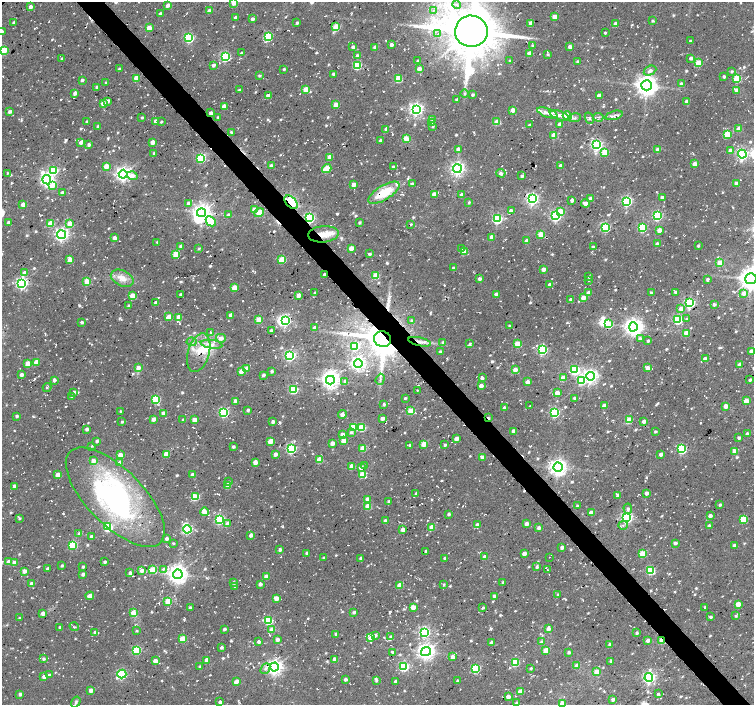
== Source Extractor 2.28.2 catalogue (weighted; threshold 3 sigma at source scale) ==
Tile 6 of 4 x 4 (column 2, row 2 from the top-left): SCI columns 1529-3031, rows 3033-4437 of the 6037 x 5999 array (HDU 1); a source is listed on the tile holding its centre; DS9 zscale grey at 2 x 2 block average (1 PNG px = mean of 2 x 2 image px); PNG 756 x 707 px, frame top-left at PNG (2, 2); each listed source drawn as its Kron ellipse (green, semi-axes under 4 px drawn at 4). Shown black and unused: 4% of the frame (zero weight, under 2 of 3 exposures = <1% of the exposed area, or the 3 px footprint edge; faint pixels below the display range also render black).
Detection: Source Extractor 2.28.2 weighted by HDU 2 'WHT'; one run over the whole footprint, this tile lists its part. Background 0.0519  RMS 0.0082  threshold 0.0367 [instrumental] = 3 sigma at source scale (4.5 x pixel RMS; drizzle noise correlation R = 1.50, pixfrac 1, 0.0396/0.0396 arcsec/px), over >= 5 px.
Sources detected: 1080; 7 inside a brighter object's white glare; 31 cosmic-ray / hot-pixel residue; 3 long thin detections or spike segments (spike, bleed or trail) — neither listed nor drawn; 2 coinciding with a brighter row at this scale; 22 inside a brighter listed object's ellipse — not listed separately; of the other 1015, all 500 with FLUX_AUTO >= 2.71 (the completeness limit of this list) listed and drawn (515 fainter detections not listed), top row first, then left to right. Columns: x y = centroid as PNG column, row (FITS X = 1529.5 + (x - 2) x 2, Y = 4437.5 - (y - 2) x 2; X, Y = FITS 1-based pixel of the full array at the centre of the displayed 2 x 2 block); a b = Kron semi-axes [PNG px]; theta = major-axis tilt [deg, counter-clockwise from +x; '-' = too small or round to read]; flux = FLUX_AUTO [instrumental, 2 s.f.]
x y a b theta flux
234 2 3 3 - 34
168 5 3 3 - 11
457 5 4 3 - 5.1
30 7 3 2 - 11
433 10 3 3 - 3.6
209 11 3 3 - 15
160 14 3 2 - 6.4
236 17 3 2 - 7.7
555 17 3 3 - 26
252 19 2 2 - 9.3
653 21 3 2 - 3
297 22 3 2 - 4.5
14 23 3 2 - 5.4
531 23 3 3 - 17
616 23 3 3 - 5.6
336 27 3 3 - 77
149 28 3 3 - 30
471 31 16 15 - 12000
2 32 3 3 - 4.4
605 33 2 2 - 3.6
438 34 4 3 - 3.5
268 37 4 3 - 150
189 38 4 3 - 180
690 41 2 2 - 3.1
391 44 2 2 - 8
533 45 3 2 - 3.4
353 47 2 2 - 6.9
375 47 3 3 - 9
570 47 3 2 - 14
3 50 4 3 - 76
241 53 2 2 - 5.1
529 53 3 3 - 16
548 54 3 3 - 2.8
357 56 3 3 - 9.9
225 57 4 4 - 220
691 58 3 2 - 8.9
62 59 3 2 - 3.9
418 61 3 2 - 5.3
510 61 3 2 - 3.1
577 61 2 2 - 3.9
698 63 3 3 - 56
213 65 2 2 - 7.6
357 65 3 3 - 120
119 69 3 2 - 3.8
284 69 2 2 - 2.8
419 69 3 3 - 19
650 71 7 4 26 7
732 71 3 3 - 3.5
334 74 2 2 - 7.4
259 76 3 3 - 3
724 76 2 2 - 4.8
136 78 3 3 - 36
398 79 3 3 - 56
737 79 3 3 - 90
82 80 3 2 - 5.1
106 83 3 2 - 2.7
681 84 3 3 - 8.6
647 85 5 5 - 1600
97 87 3 3 - 7.6
306 89 3 3 - 26
239 90 3 3 - 3.5
736 90 4 3 - 8.3
75 93 3 3 - 10
465 94 4 3 - 3.1
473 94 2 2 - 4.5
268 96 3 3 - 19
599 96 3 2 - 16
457 100 2 2 - 6.1
108 101 3 2 - 7.3
687 101 3 2 - 15
103 103 3 3 - 18
336 105 3 3 - 36
224 106 3 3 - 17
416 109 4 4 - 530
513 110 3 3 - 21
9 112 3 2 - 6.8
211 113 3 3 - 7.6
547 113 11 4 -20 10
614 115 9 2 16 5.3
560 116 11 4 -22 13
567 116 4 3 - 47
142 117 2 2 - 3.4
218 117 3 2 - 2.9
598 117 5 3 - 3.6
574 118 7 4 9 4.8
589 118 6 3 -68 3.4
433 119 3 3 - 4
86 121 2 2 - 3
155 121 3 3 - 8.1
161 122 2 2 - 2.9
497 122 3 3 - 42
432 123 3 3 - 13
560 124 2 2 - 12
529 125 2 2 - 2.8
433 126 3 3 - 3.3
98 127 3 2 - 6.5
386 129 3 2 - 5.3
739 129 3 3 - 26
231 132 3 3 - 4.9
727 134 3 3 - 65
554 135 3 3 - 34
406 139 3 3 - 48
380 140 3 2 - 4.9
81 142 3 2 - 8.7
153 142 3 3 - 16
89 144 3 2 - 6.7
597 145 4 4 - 390
458 149 3 3 - 11
658 150 3 3 - 26
730 150 3 3 - 10
605 152 3 3 - 48
154 153 3 2 - 4.8
742 154 4 4 - 290
330 157 3 3 - 28
200 158 4 3 - 170
695 164 3 3 - 21
106 166 3 3 - 30
271 166 2 2 - 10
561 166 3 3 - 6.9
394 167 3 2 - 7.9
327 169 5 3 - 69
457 169 4 4 - 570
53 170 4 4 - 120
7 173 3 2 - 2.7
501 173 4 3 - 8.6
123 174 4 4 - 700
132 176 5 4 - 12
522 176 3 2 - 6.6
47 180 4 4 - 550
736 183 3 3 - 8.4
353 184 3 3 - 18
412 184 2 2 - 9
53 185 4 3 - 23
62 193 3 3 - 8.8
384 193 17 7 31 58
434 194 3 3 - 18
462 195 2 2 - 10
662 197 3 2 - 6.6
591 198 3 3 - 9.1
532 199 4 4 - 450
572 200 3 2 - 8.6
627 201 4 3 - 260
291 202 8 5 -45 120
469 202 3 2 - 3.2
188 203 4 3 - 6.1
585 203 4 3 - 13
23 204 3 3 - 22
254 210 3 3 - 29
511 211 3 3 - 9.2
560 211 3 3 - 32
201 213 4 4 - 1100
259 213 5 3 - 44
228 215 4 3 - 4.7
556 216 4 4 - 310
657 216 3 3 - 210
309 218 3 3 - 270
497 219 3 3 - 230
211 221 5 4 - 93
8 222 3 2 - 5.4
360 222 3 2 - 3.5
50 223 3 3 - 48
70 223 3 3 - 31
411 224 2 2 - 2.8
606 227 3 3 - 190
642 228 3 3 - 130
659 230 3 3 - 21
323 234 15 8 5 24
541 234 3 3 - 41
62 235 4 4 - 540
492 237 3 3 - 13
115 238 3 2 - 13
527 241 3 2 - 14
157 242 3 3 - 2.8
657 244 3 3 - 10
181 246 3 3 - 7.8
698 246 2 2 - 3.8
593 247 2 2 - 6
351 248 3 3 - 21
199 249 4 3 - 2.8
461 249 3 2 - 2.8
464 252 3 3 - 30
176 254 3 3 - 49
369 254 2 2 - 4.6
70 260 3 3 - 27
282 260 3 3 - 75
720 263 3 3 - 38
453 268 3 2 - 3.4
543 269 3 2 - 14
25 273 4 3 - 12
324 274 2 2 - 7.4
376 275 3 3 - 57
589 277 2 2 - 3.9
122 278 12 7 -25 20
480 279 3 2 - 7.8
751 279 5 5 - 1900
589 280 3 2 - 4.9
708 280 3 2 - 5.1
87 282 3 3 - 47
22 283 4 4 - 410
550 285 3 3 - 9.6
234 288 3 3 - 43
675 292 3 3 - 4.5
315 293 3 3 - 3.8
589 293 3 3 - 12
651 293 3 2 - 3.7
744 293 4 3 - 13
496 294 2 2 - 11
180 295 2 2 - 4.6
299 295 3 3 - 15
132 296 3 3 - 47
583 298 3 3 - 22
571 300 3 3 - 6.3
156 303 3 2 - 14
690 303 4 4 - 260
714 304 2 2 - 5.7
128 306 3 2 - 5
681 309 3 3 - 18
231 315 3 2 - 11
169 317 3 3 - 31
179 317 3 3 - 23
687 319 4 3 - 2.9
259 320 3 3 - 41
285 320 4 3 - 270
412 320 3 3 - 3.3
678 320 3 3 - 180
82 322 3 3 - 5.9
608 324 3 3 - 94
509 326 3 2 - 2.8
633 327 4 4 - 940
315 328 3 3 - 11
271 331 3 2 - 5
210 332 3 2 - 3.2
686 333 3 3 - 25
221 338 5 4 - 8
383 339 9 8 - 6300
640 339 3 3 - 6.7
648 341 3 3 - 3
192 342 5 3 - 3.9
419 342 11 3 -11 9.9
443 342 4 3 - 4.8
212 344 11 4 -8 10
470 344 4 2 - 4.4
517 344 3 3 - 47
354 346 4 3 - 110
542 350 4 3 - 220
440 351 3 3 - 2.9
751 351 3 3 - 17
199 353 20 10 73 33
290 356 4 4 - 300
705 359 3 3 - 13
36 362 3 3 - 25
358 363 4 4 - 590
28 364 3 3 - 32
740 365 3 3 - 25
138 368 3 3 - 15
647 368 3 3 - 18
247 369 3 3 - 21
515 370 3 3 - 20
575 370 3 3 - 160
241 371 3 3 - 18
272 371 2 2 - 6
21 375 3 3 - 9.9
263 375 3 2 - 4.7
590 376 4 4 - 670
482 378 3 2 - 7.8
563 378 3 3 - 27
380 379 5 2 - 3.5
54 380 3 3 - 7.1
330 380 4 4 - 1000
750 380 2 2 - 4.8
345 381 3 3 - 5.9
581 381 4 3 - 71
528 382 3 3 - 16
481 386 3 3 - 14
47 387 4 3 - 2.9
293 390 3 3 - 120
417 390 2 2 - 5.9
74 392 3 3 - 4.6
557 393 3 3 - 21
71 396 3 3 - 2.8
405 398 2 2 - 2.9
575 398 3 3 - 5.5
156 399 3 3 - 110
236 401 3 3 - 15
746 401 3 3 - 26
384 404 2 2 - 4.3
530 406 2 2 - 2.8
604 406 4 3 - 13
726 406 3 3 - 20
504 408 3 2 - 9.3
248 410 3 2 - 5.4
120 411 2 2 - 2.8
411 411 3 3 - 64
163 413 3 3 - 7.1
224 413 3 3 - 190
555 413 3 3 - 200
342 415 4 4 - 6.7
17 416 2 2 - 5.4
382 418 3 2 - 13
488 418 4 2 - 7.8
153 419 3 3 - 12
183 420 3 2 - 3.7
194 420 3 3 - 19
629 420 3 3 - 60
644 421 3 3 - 12
122 422 2 2 - 3.2
273 422 2 2 - 8.9
354 427 3 3 - 76
362 428 3 3 - 80
87 429 3 3 - 8.3
514 431 3 3 - 8.7
351 432 4 3 - 4.3
655 432 3 2 - 3.3
342 434 3 3 - 13
747 434 2 2 - 11
739 438 2 2 - 5.9
457 439 3 3 - 14
97 441 3 3 - 5.8
270 441 3 3 - 32
343 441 3 3 - 27
332 443 3 3 - 12
424 444 3 3 - 45
410 445 2 2 - 3.2
445 445 2 2 - 4
92 446 4 3 - 2.9
233 447 3 2 - 4.8
363 448 3 3 - 50
291 449 4 4 - 240
682 449 4 3 - 180
734 451 4 3 - 18
166 454 3 3 - 35
275 454 3 2 - 10
661 454 2 2 - 10
120 455 3 3 - 22
483 457 3 3 - 12
319 460 3 3 - 50
93 461 3 3 - 13
255 462 3 3 - 17
120 463 3 3 - 20
352 466 3 3 - 26
365 466 3 2 - 3
361 467 3 3 - 15
558 467 4 4 - 970
58 475 3 3 - 23
193 475 3 3 - 15
362 475 3 3 - 57
228 482 3 2 - 3
228 485 3 3 - 39
14 486 3 2 - 5
416 493 3 2 - 3.6
647 493 2 2 - 11
618 495 4 3 - 7.5
115 497 64 28 -45 400
195 497 3 3 - 81
367 499 3 3 - 13
388 501 3 2 - 2.7
720 505 3 2 - 4.5
368 506 3 3 - 41
577 506 3 2 - 4.5
628 509 5 3 - 5.9
204 512 4 3 - 28
591 513 3 3 - 20
449 514 2 2 - 5.3
710 516 2 2 - 8.4
19 518 4 2 - 3.6
627 518 4 4 - 360
219 519 4 3 - 200
743 519 3 3 - 73
385 521 3 2 - 9.9
228 524 3 3 - 23
526 524 3 3 - 12
477 525 3 3 - 8.6
623 525 5 3 - 4
709 526 2 2 - 5.7
108 527 3 3 - 160
432 527 3 3 - 40
539 528 3 3 - 6.2
187 529 4 4 - 250
403 529 3 3 - 15
79 534 3 3 - 5.2
251 535 3 2 - 12
91 536 3 3 - 5.6
167 539 3 2 - 9.3
173 543 2 2 - 3
675 543 4 3 - 4.5
73 545 3 3 - 120
734 545 2 2 - 11
562 547 2 2 - 8.6
280 550 2 2 - 7.3
426 551 2 2 - 4.6
307 553 3 2 - 8.8
524 553 3 2 - 13
642 553 3 3 - 52
485 557 3 3 - 15
549 557 2 2 - 6.2
324 558 4 2 - 3.2
361 558 3 3 - 5.3
445 558 4 3 - 4
9 562 3 3 - 23
105 562 2 2 - 4.8
14 563 3 3 - 10
62 566 3 3 - 3.2
83 567 2 2 - 4
537 567 3 3 - 4.6
47 569 3 2 - 6.8
163 569 4 3 - 3.5
153 570 4 3 - 55
547 570 3 2 - 2.8
24 571 3 3 - 14
142 571 4 3 - 11
651 571 3 3 - 120
130 573 4 3 - 5.8
83 574 2 2 - 7.4
178 574 5 5 - 1200
266 576 3 3 - 14
503 582 3 2 - 2.9
234 583 3 3 - 4.9
32 584 3 3 - 14
260 584 3 2 - 8.9
400 585 3 3 - 28
444 585 3 3 - 2.7
235 586 3 3 - 4.5
557 594 3 2 - 3
90 596 4 3 - 17
494 596 3 3 - 4.9
276 598 4 3 - 15
168 601 3 3 - 50
738 604 3 3 - 33
190 607 3 2 - 3.2
413 607 3 3 - 37
705 607 3 2 - 3.1
483 608 3 2 - 3.6
354 612 3 3 - 4.6
43 613 3 3 - 16
133 613 3 3 - 23
736 616 2 2 - 3.1
711 617 2 2 - 5.2
20 618 3 2 - 3.6
268 621 4 3 - 120
74 627 4 3 - 3
60 628 2 2 - 5.7
224 629 2 2 - 4.7
272 629 3 3 - 27
548 629 3 3 - 13
136 631 2 2 - 2.7
424 632 4 4 - 290
95 633 3 3 - 7.6
637 633 3 2 - 3.6
336 634 3 2 - 7.4
375 635 3 3 - 6.5
391 637 3 3 - 6
371 638 3 3 - 31
183 639 3 3 - 39
277 640 3 3 - 12
648 640 3 2 - 11
662 640 3 2 - 45
259 642 2 2 - 7.2
491 642 2 2 - 7.8
541 642 4 3 - 4.1
610 645 3 3 - 11
222 647 3 2 - 4.5
136 650 3 3 - 130
546 650 4 3 - 33
426 651 5 4 - 890
393 652 3 3 - 4.4
569 652 3 3 - 4.1
453 657 3 3 - 14
43 659 3 3 - 4.3
334 659 3 3 - 15
207 660 3 3 - 19
155 661 3 3 - 21
611 661 3 2 - 4
515 663 3 3 - 89
577 666 3 3 - 30
200 667 3 3 - 4.5
274 667 4 4 - 780
403 667 4 3 - 230
475 668 3 3 - 120
531 668 3 3 - 2.9
265 669 6 4 50 5.6
597 672 3 3 - 24
122 674 4 4 - 200
49 675 3 3 - 4.4
44 677 3 3 - 15
649 678 4 4 - 420
345 679 2 2 - 6.8
376 681 3 3 - 3.2
395 681 3 2 - 5.9
457 681 3 2 - 4.5
236 682 4 2 - 14
91 690 3 3 - 14
520 692 3 3 - 31
20 694 3 2 - 6.3
659 694 3 2 - 4.2
508 697 3 2 - 15
613 699 3 2 - 7.8
76 702 6 4 57 4.2
220 702 3 2 - 7.8
516 703 3 2 - 3.2
562 703 3 3 - 22
Overlapping masked pixels (flux is a lower limit): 10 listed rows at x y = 211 113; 291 202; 309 218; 323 234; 324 274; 383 339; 419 342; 488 418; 483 457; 662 640
Isophote crosses this tile's border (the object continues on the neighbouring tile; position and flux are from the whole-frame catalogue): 8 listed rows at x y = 234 2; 457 5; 471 31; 2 32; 3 50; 751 279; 751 351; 562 703